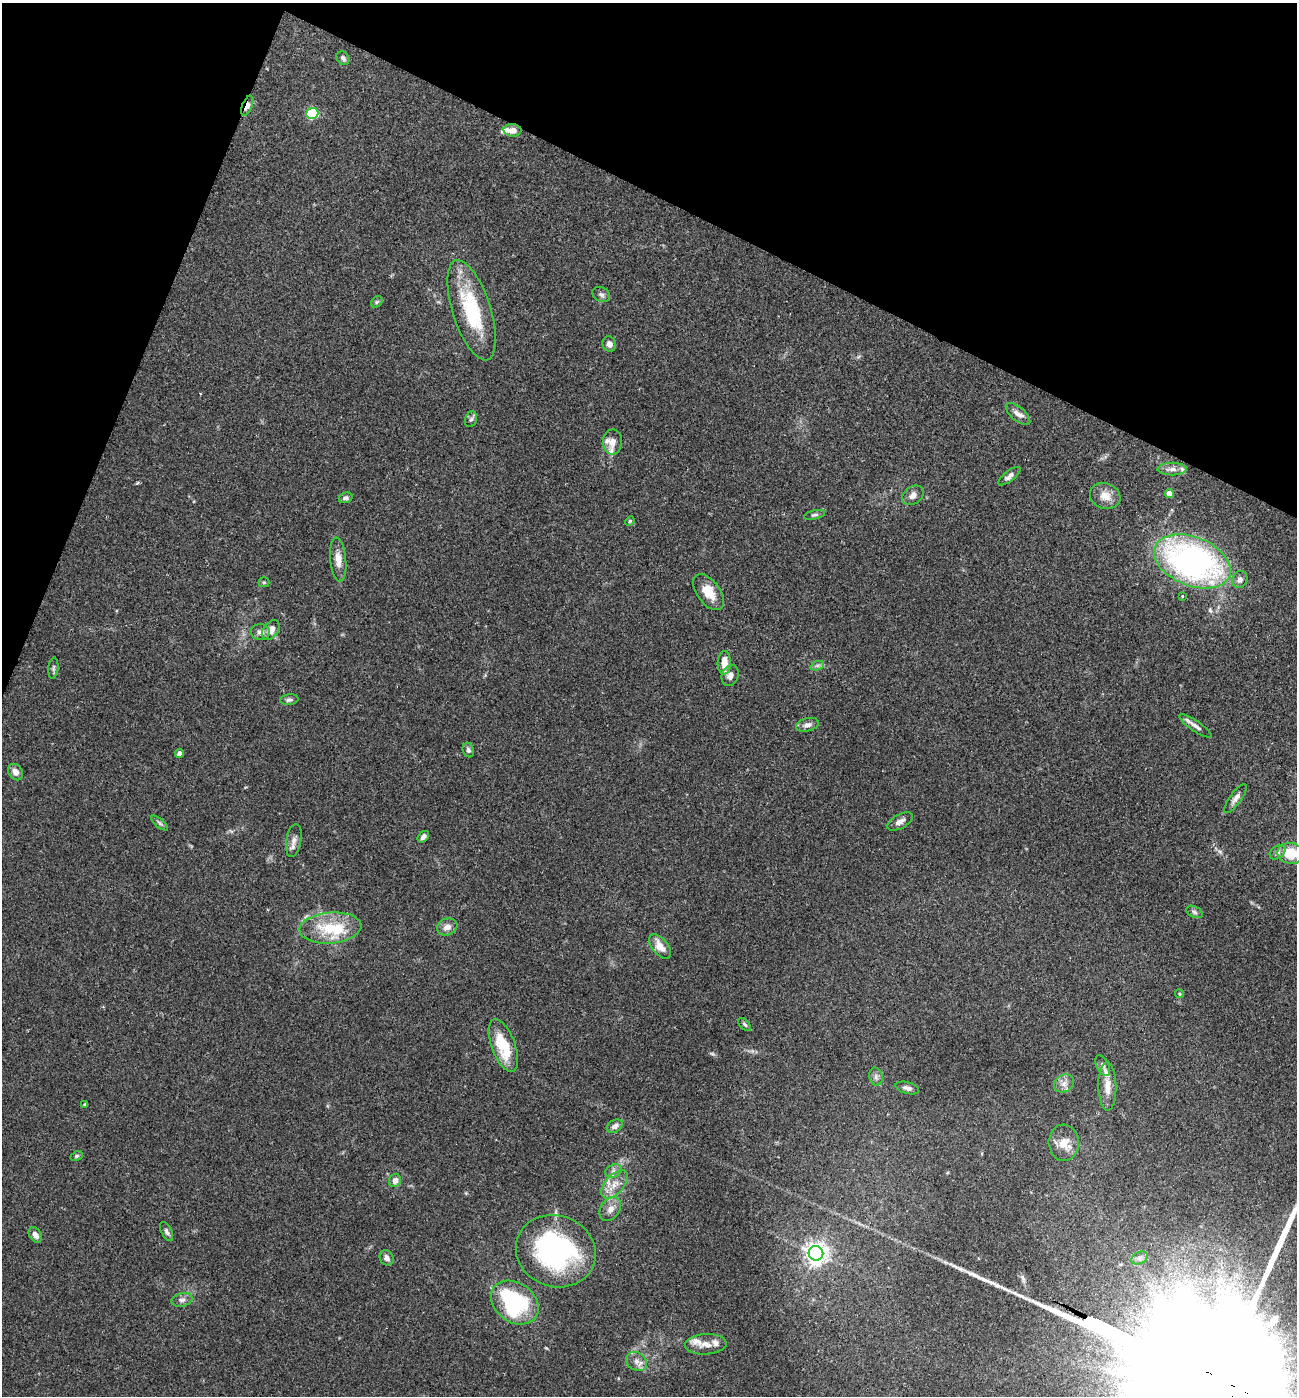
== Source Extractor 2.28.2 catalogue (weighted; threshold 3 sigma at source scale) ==
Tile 2 of 4 x 4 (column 2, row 1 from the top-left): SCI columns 1440-2734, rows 4191-5584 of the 5602 x 5588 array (HDU 1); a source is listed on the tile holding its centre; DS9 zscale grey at full resolution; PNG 1299 x 1398 px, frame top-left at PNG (2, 3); each listed source drawn as its Kron ellipse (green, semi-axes under 4 px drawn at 4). Shown black and unused: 20% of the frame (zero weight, under 2 of 3 exposures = <1% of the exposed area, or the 3 px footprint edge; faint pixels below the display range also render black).
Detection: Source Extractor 2.28.2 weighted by HDU 2 'WHT'; one run over the whole footprint, this tile lists its part. Background 0.102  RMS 0.0072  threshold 0.0324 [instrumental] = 3 sigma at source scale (4.5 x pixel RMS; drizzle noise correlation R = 1.50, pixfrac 1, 0.05/0.05 arcsec/px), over >= 5 px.
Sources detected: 83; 1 long thin detection or spike segment (spike, bleed or trail) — neither listed nor drawn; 8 inside a brighter listed object's ellipse — not listed separately; the other 74 listed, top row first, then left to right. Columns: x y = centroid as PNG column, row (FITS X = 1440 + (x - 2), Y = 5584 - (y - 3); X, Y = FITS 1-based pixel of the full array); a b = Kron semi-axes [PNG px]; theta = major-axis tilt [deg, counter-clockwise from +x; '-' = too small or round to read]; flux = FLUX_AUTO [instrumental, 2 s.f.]
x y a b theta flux
343 58 7 6 - 2.1
247 106 10 5 68 5.6
312 113 6 5 - 58
512 130 9 6 -3 5.2
601 294 9 7 -31 2.3
377 302 6 5 - 1.2
472 310 52 19 -72 51
609 344 7 6 - 3.5
1018 414 15 7 -40 4.5
471 419 8 6 71 1.9
612 442 12 9 86 5.8
1172 469 15 6 0 4.4
1009 476 13 5 38 2.9
1169 493 4 4 - 7.2
913 495 12 8 36 4.3
1105 496 15 12 -20 8.5
346 498 7 5 18 2
814 515 11 4 13 1.6
630 521 5 4 - 0.82
338 560 22 8 -84 7.2
1192 561 40 24 -22 240
1240 579 9 7 65 3.1
264 582 5 5 - 0.94
709 592 20 11 -54 13
1182 596 3 3 - 2
271 630 11 7 51 6.4
260 632 9 8 - 3.6
724 663 11 6 88 8.9
817 666 7 4 19 1.8
53 668 10 5 84 1.8
730 676 11 8 67 4.1
289 700 9 5 7 1.9
807 725 11 6 15 3.6
1195 726 19 5 -34 3.8
468 750 7 5 -70 1.6
179 753 4 4 - 3.2
16 772 9 7 -55 4.4
1236 798 17 6 54 3.8
900 821 14 7 28 3.8
160 823 10 3 -40 1.5
423 837 6 5 - 2.3
294 840 17 7 80 4.3
1277 852 8 6 38 2.2
1291 853 13 10 -8 17
1194 912 9 5 -28 1.8
447 927 10 8 20 4.7
330 928 31 15 5 30
660 946 14 8 -51 8.1
1179 994 4 4 - 0.83
745 1024 8 4 -46 1.4
503 1045 28 12 -70 27
1103 1065 11 6 -63 2.3
876 1077 9 6 -77 2.6
1064 1083 10 8 29 4.4
1107 1086 24 9 -89 9
907 1088 12 6 -15 2.8
85 1105 4 3 - 1.3
615 1126 8 6 30 2.9
1064 1143 18 15 -86 10
77 1156 6 4 27 1.1
614 1171 8 6 23 2.5
395 1181 7 6 - 3.9
614 1184 17 9 48 8.2
610 1209 13 9 55 5.4
167 1232 10 5 -63 2
35 1235 8 6 -58 3.8
556 1251 40 35 -19 140
816 1253 7 7 - 480
387 1258 8 6 -57 3.3
1139 1258 8 6 29 2.4
182 1300 10 6 13 2.8
515 1303 26 19 -36 90
706 1344 21 10 3 7.7
636 1361 11 8 -34 4.5
Overlapping masked pixels (flux is a lower limit): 1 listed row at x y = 247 106
Isophote crosses this tile's border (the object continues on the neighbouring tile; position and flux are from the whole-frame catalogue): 1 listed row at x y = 1291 853